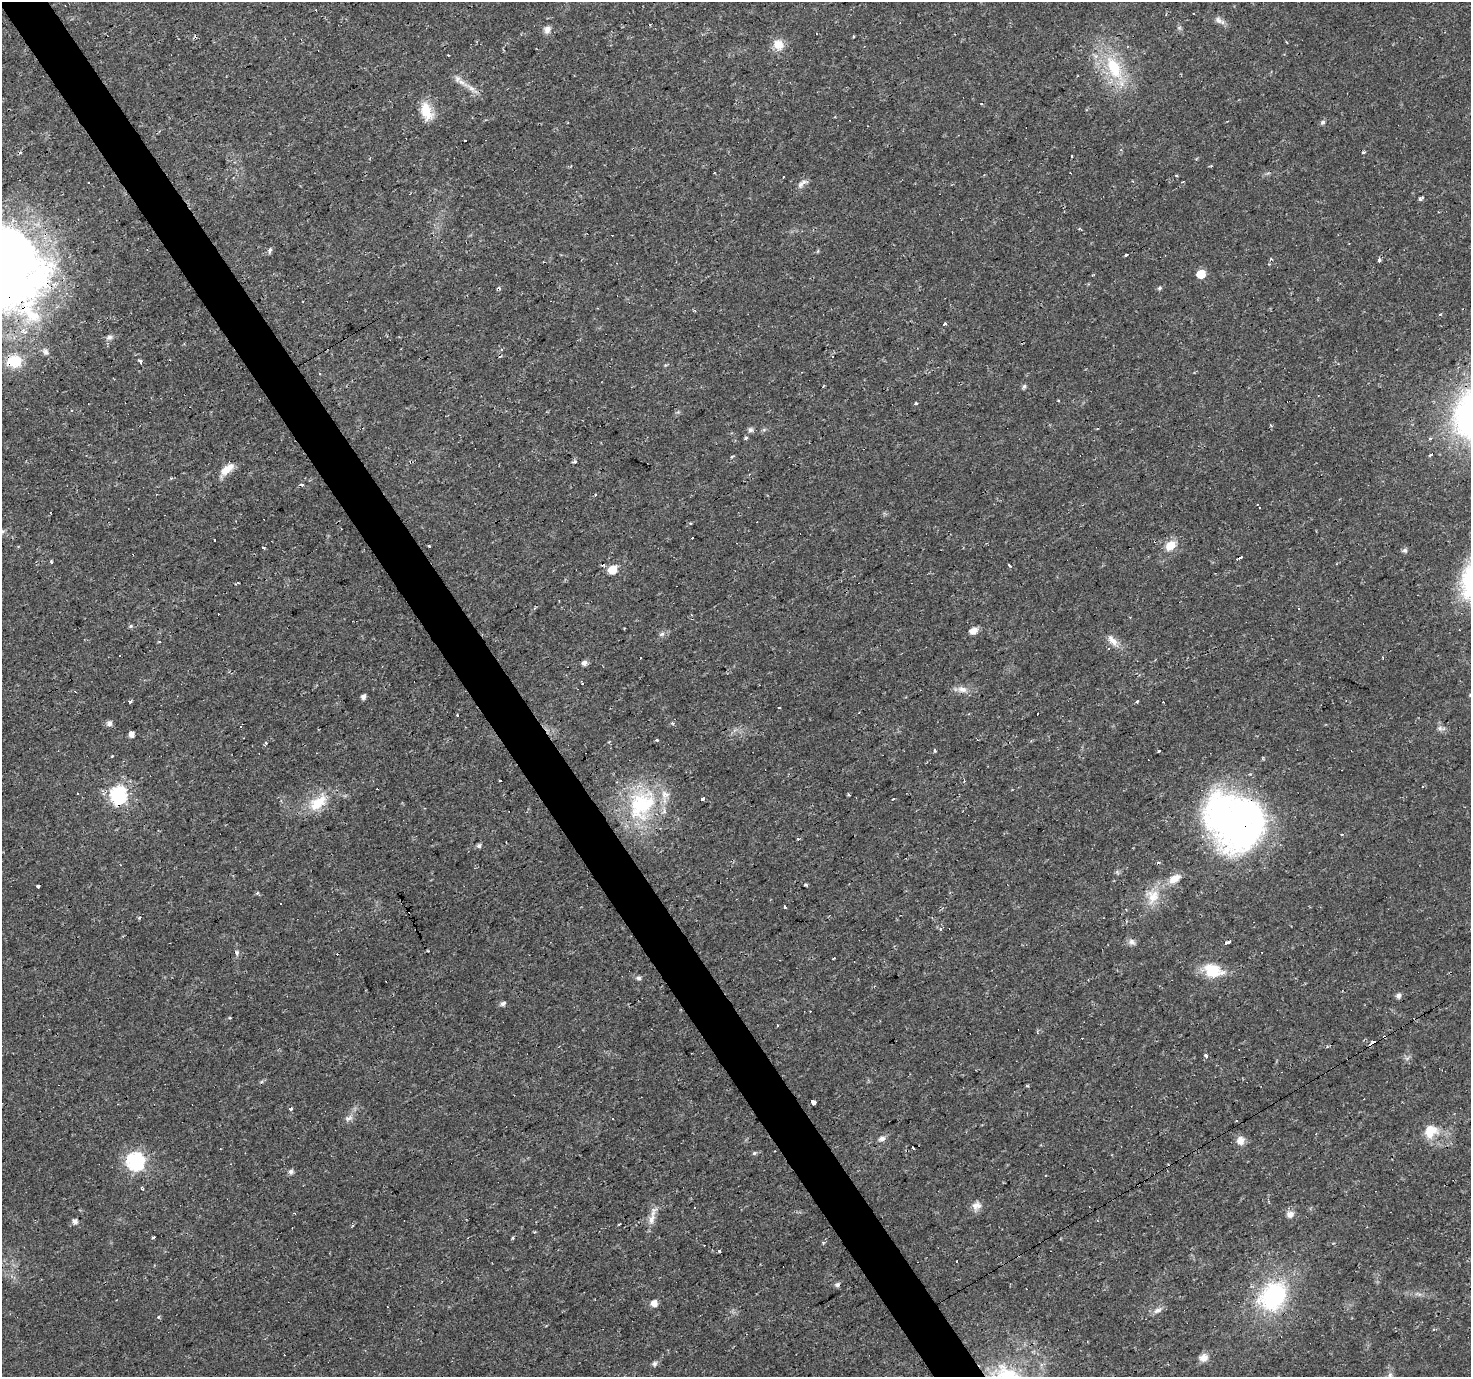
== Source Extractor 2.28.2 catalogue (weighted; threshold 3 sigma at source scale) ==
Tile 11 of 4 x 4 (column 3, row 3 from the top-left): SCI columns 2940-4408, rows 1488-2862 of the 5878 x 5787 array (HDU 1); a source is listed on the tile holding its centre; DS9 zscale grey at full resolution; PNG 1473 x 1379 px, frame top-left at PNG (2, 2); no overlay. Shown black and unused: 4% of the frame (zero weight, under 2 of 3 exposures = <1% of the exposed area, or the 3 px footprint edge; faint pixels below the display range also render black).
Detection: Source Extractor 2.28.2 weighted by HDU 2 'WHT'; one run over the whole footprint, this tile lists its part. Background 0.0199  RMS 0.0024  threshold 0.011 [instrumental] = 3 sigma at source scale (4.5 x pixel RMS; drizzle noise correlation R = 1.50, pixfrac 1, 0.0396/0.0396 arcsec/px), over >= 5 px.
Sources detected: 179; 1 inside a brighter object's white glare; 40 cosmic-ray / hot-pixel residue — not listed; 2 inside a brighter listed object's ellipse — not listed separately; the other 136 listed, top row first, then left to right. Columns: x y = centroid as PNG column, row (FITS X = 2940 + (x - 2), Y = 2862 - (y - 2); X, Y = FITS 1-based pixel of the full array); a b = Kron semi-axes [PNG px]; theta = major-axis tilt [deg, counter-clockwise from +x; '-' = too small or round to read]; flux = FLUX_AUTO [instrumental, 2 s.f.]
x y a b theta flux
1193 13 3 3 - 0.48
1218 20 11 8 -37 1.2
1179 28 6 6 - 0.46
547 29 9 7 68 1.2
853 36 4 2 - 0.25
778 45 15 13 -52 3.1
1114 68 41 19 -62 14
462 82 22 5 -34 2.2
426 112 23 14 -69 4.8
1323 122 6 5 - 0.55
1121 150 4 3 - 0.28
1071 156 3 2 - 0.32
1211 166 5 2 - 0.32
1177 176 3 3 - 0.3
801 184 11 6 64 1.1
1420 199 7 4 17 0.56
1080 229 6 3 -30 0.25
270 249 3 3 - 2
1126 255 3 3 - 0.7
1379 260 3 3 - 7.3
2 268 82 75 -36 270
1201 274 6 5 - 6.8
1160 288 5 5 - 0.43
945 324 4 3 - 0.9
109 337 9 7 16 0.85
501 349 4 2 - 0.23
46 352 11 8 -66 1
832 357 3 2 - 0.45
14 361 19 15 7 6.5
140 361 5 3 - 0.87
1024 386 6 5 - 0.52
1058 400 3 3 - 0.2
915 403 3 3 - 1.4
71 410 3 3 - 1.1
1271 426 4 3 - 0.23
750 430 7 6 - 0.65
746 438 5 4 - 0.34
1431 438 3 3 - 1.5
732 456 5 3 - 0.26
575 462 5 5 - 0.49
227 469 21 9 42 3
156 494 2 2 - 0.3
692 538 3 3 - 0.37
214 540 3 2 - 0.44
1155 541 3 2 - 0.45
1171 545 15 10 40 3.4
429 546 3 3 - 1.6
263 547 3 3 - 3.3
1405 550 7 6 - 0.56
51 562 3 3 - 0.48
1009 565 4 3 - 0.65
613 570 6 6 - 5.7
691 615 3 2 - 0.25
131 626 6 5 - 0.37
973 631 8 7 - 1.9
661 634 8 5 21 0.62
1113 641 19 9 -48 2.3
640 657 3 3 - 0.57
584 663 6 5 - 1.1
962 689 14 9 -17 1.8
75 691 3 2 - 0.38
363 696 5 4 - 1.1
130 701 3 3 - 0.9
1137 701 4 3 - 0.26
779 708 3 3 - 0.61
1037 713 3 2 - 0.24
458 715 3 3 - 1.3
672 723 4 4 - 0.51
109 724 7 6 - 0.98
1440 728 8 7 - 0.88
131 735 5 5 - 1.5
657 740 3 3 - 0.59
266 743 3 3 - 0.61
935 750 4 3 - 0.41
1159 751 3 3 - 1.3
112 756 4 3 - 0.19
500 781 3 2 - 0.47
118 795 7 7 - 72
849 795 5 3 - 0.27
702 799 4 3 - 3.4
318 802 31 15 42 6.8
642 805 48 37 63 24
1239 820 57 50 34 100
798 839 4 2 - 0.43
479 846 6 5 - 0.59
1158 863 4 4 - 0.42
1174 879 16 9 30 3
806 885 4 3 - 0.36
38 886 3 3 - 0.96
257 893 5 5 - 0.31
1152 896 23 18 88 5.1
280 903 3 3 - 0.5
785 906 3 3 - 0.76
941 929 5 4 - 0.49
1132 942 9 7 -32 0.98
1227 942 4 3 - 13
237 953 8 5 75 0.59
833 959 3 2 - 0.26
1213 970 25 16 -15 6.8
639 978 7 5 -2 0.57
1399 995 6 5 - 1.1
503 1004 7 5 21 0.78
777 1025 3 2 - 0.39
1373 1042 6 4 18 1.9
1206 1055 4 3 - 1.2
1027 1086 4 4 - 0.29
813 1102 5 3 - 6.4
291 1109 3 3 - 1.8
349 1118 12 6 34 1
612 1119 3 2 - 0.29
1430 1131 17 15 44 5
882 1138 8 6 36 1
1240 1140 10 9 - 2
913 1148 3 2 - 1
754 1153 6 5 - 0.45
135 1161 7 7 - 83
291 1172 6 5 - 0.91
143 1188 6 3 -61 0.42
977 1206 13 12 - 1.6
695 1208 3 3 - 0.9
1290 1214 9 8 - 1.5
651 1219 17 8 67 2.2
75 1221 5 5 - 1.3
619 1224 3 3 - 0.4
534 1232 3 2 - 0.32
153 1237 3 3 - 1.7
513 1238 3 3 - 0.49
719 1250 3 3 - 0.71
837 1285 7 5 31 0.61
1273 1296 31 24 52 29
654 1303 5 5 - 2.6
1158 1310 13 7 17 1.3
158 1317 5 3 - 0.27
1434 1329 4 3 - 0.32
1204 1358 10 9 - 1.9
655 1363 6 6 - 0.6
Overlapping masked pixels (flux is a lower limit): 6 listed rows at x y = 2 268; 14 361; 1155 541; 118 795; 1239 820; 1373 1042
Isophote crosses this tile's border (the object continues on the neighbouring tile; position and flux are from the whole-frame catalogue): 1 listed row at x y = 2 268